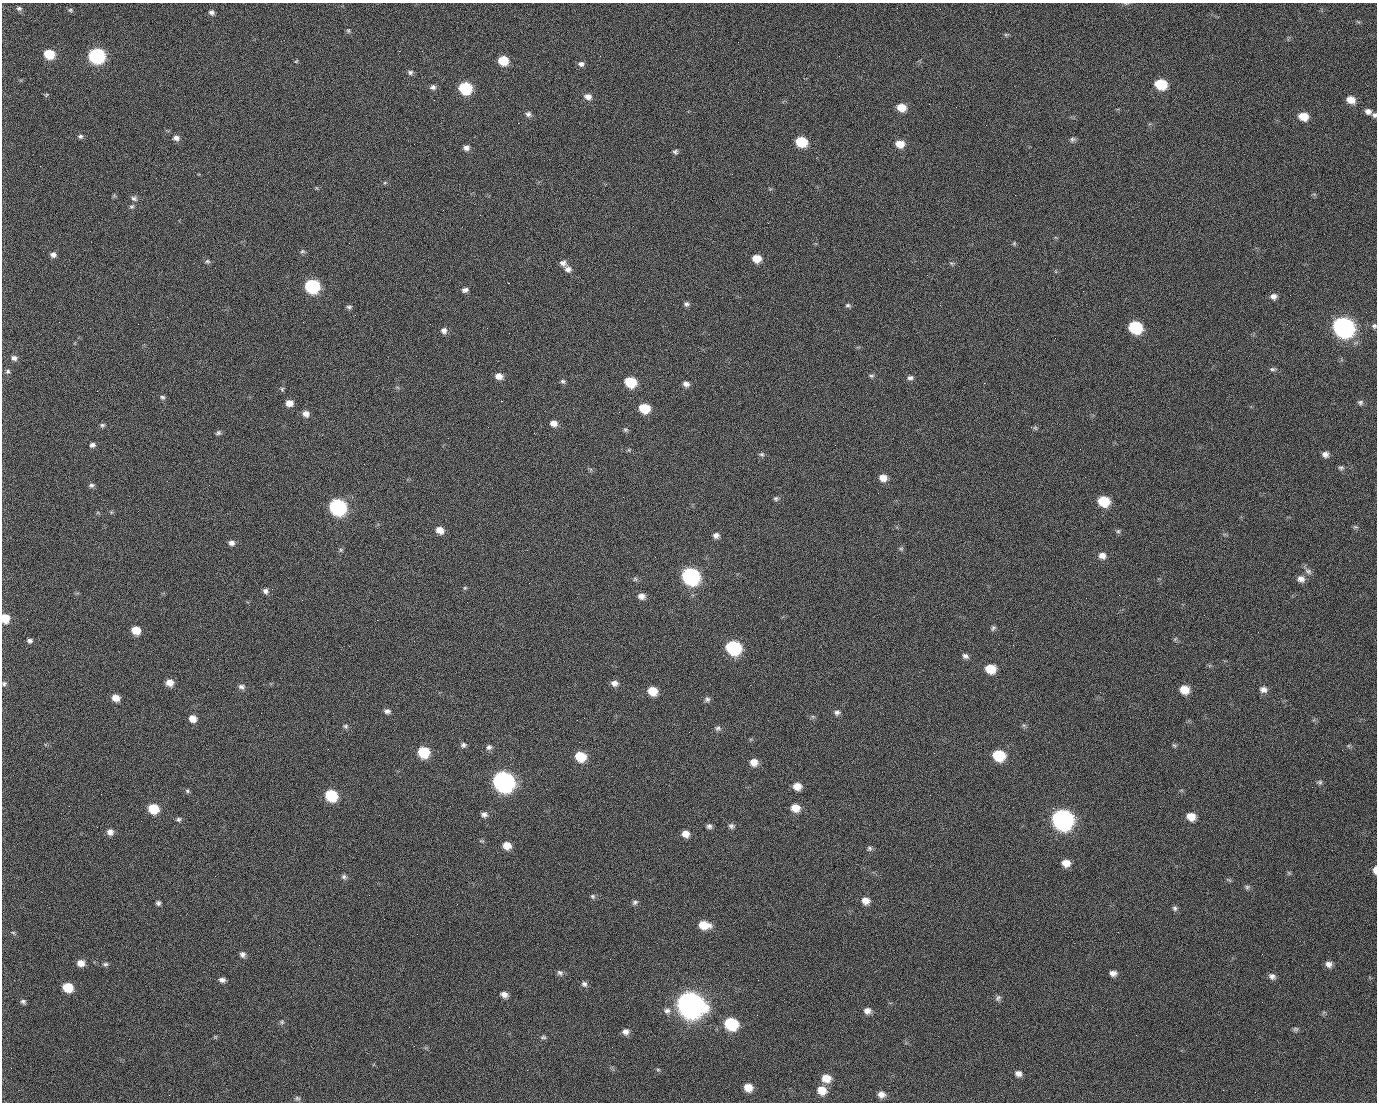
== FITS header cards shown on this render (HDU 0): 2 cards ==
NAXIS1  =                 1375 / length of data axis 1
NAXIS2  =                 1100 / length of data axis 2

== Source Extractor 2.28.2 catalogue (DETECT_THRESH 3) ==
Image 1375 x 1100 px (HDU 0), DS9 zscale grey, 1 PNG px = 1 image px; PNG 1379 x 1104 px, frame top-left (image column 1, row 1100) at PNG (2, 3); no overlay
Background 1520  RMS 32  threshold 97.5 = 3 sigma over >= 5 px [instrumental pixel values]
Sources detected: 220; all 220 listed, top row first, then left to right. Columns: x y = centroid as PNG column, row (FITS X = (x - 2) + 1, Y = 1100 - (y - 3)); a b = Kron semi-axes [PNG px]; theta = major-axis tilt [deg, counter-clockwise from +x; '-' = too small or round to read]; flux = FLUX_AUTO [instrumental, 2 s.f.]
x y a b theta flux
19 8 7 6 - 5.3e+03
71 12 4 3 - 6.7e+03
211 12 7 6 - 7.1e+03
990 12 2 2 - 2.0e+03
348 30 7 5 -89 3.7e+03
1006 35 7 4 0 3.1e+03
399 51 2 2 - 2.5e+04
49 54 8 7 - 7.1e+04
97 56 9 8 - 4.7e+05
296 61 6 4 30 2.3e+03
503 61 8 7 - 5.6e+04
581 64 8 7 - 8.0e+03
410 72 7 6 - 5.5e+03
1160 84 9 7 -14 9.7e+04
433 87 8 6 9 7.5e+03
465 88 8 7 - 1.7e+05
46 95 6 4 46 2.6e+03
588 97 9 7 -10 1.3e+04
498 99 2 2 - 1.3e+03
434 100 2 2 - 4.6e+03
1351 100 9 7 -22 2.4e+04
929 104 2 2 - 9.8e+02
901 107 8 7 - 3.3e+04
1368 111 8 7 - 1.1e+04
528 114 7 7 - 7.3e+03
1374 115 6 6 - 5.5e+03
1303 116 9 7 -15 3.4e+04
518 123 2 2 - 3.2e+04
80 136 7 6 - 5.2e+03
176 138 8 7 - 9.9e+03
1072 139 7 6 - 5.3e+03
801 142 8 7 - 8.6e+04
900 144 8 7 - 2.9e+04
466 148 7 6 - 9.2e+03
675 152 6 6 - 4.9e+03
1015 195 2 2 - 7.0e+03
134 198 8 7 - 6.9e+03
132 207 7 5 32 4.4e+03
480 215 2 2 - 1.0e+03
1014 243 5 5 - 3.1e+03
302 251 7 5 3 4.2e+03
53 255 6 6 - 8.5e+03
756 258 8 7 - 3.1e+04
207 261 7 5 0 4.3e+03
563 263 9 7 -30 9.1e+03
951 263 7 4 0 3.4e+03
568 269 9 7 -31 1.1e+04
927 275 2 2 - 1.0e+03
508 283 2 2 - 5.7e+04
312 286 8 8 - 2.9e+05
465 290 7 5 11 7.3e+03
1083 291 2 2 - 3.9e+03
1290 295 2 2 - 2.0e+03
1273 296 8 7 - 1.0e+04
686 304 7 6 - 6.0e+03
848 305 7 5 -12 4.5e+03
349 307 7 5 0 4.9e+03
59 322 2 2 - 1.4e+03
1287 324 2 2 - 1.2e+03
1374 326 6 6 - 4.5e+03
1135 327 9 8 - 1.7e+05
1343 327 10 9 - 1.3e+06
444 330 7 7 - 9.4e+03
14 358 8 6 -25 8.4e+03
1272 369 9 5 0 5.1e+03
8 371 7 6 - 5.2e+03
499 376 8 7 - 1.5e+04
871 376 8 5 -9 4.2e+03
910 378 9 6 7 6.6e+03
563 381 6 5 - 4.5e+03
630 382 8 7 - 8.7e+04
984 383 2 2 - 1.7e+04
686 384 7 6 - 9.7e+03
282 389 5 5 - 3.6e+03
97 391 2 2 - 1.4e+03
162 397 6 6 - 4.6e+03
501 401 3 2 - 5.9e+04
1360 402 8 7 - 5.8e+03
289 403 7 6 - 1.8e+04
644 408 8 7 - 6.5e+04
306 414 8 7 - 1.3e+04
554 423 8 6 -11 1.4e+04
102 425 6 6 - 4.4e+03
1035 428 7 5 -44 3.6e+03
625 430 6 6 - 3.9e+03
218 433 7 5 19 4.9e+03
534 433 2 2 - 1.2e+03
92 445 7 5 9 6.7e+03
629 450 6 4 -72 2.5e+03
761 454 8 6 -11 4.7e+03
1325 454 8 7 - 9.9e+03
1341 468 8 6 8 4.8e+03
883 478 8 7 - 1.9e+04
91 485 8 6 11 5.3e+03
623 497 2 2 - 3.4e+03
776 498 6 6 - 4.5e+03
1104 501 8 7 - 8.3e+04
338 507 9 8 - 5.3e+05
111 512 6 4 -73 2.5e+03
1355 527 7 5 -7 3.6e+03
440 530 9 7 -26 2.0e+04
1118 531 6 6 - 4.0e+03
716 535 8 7 - 8.8e+03
231 543 7 6 - 9.1e+03
901 549 6 5 - 3.8e+03
341 550 6 5 - 3.7e+03
1102 556 9 8 - 1.4e+04
655 557 2 2 - 1.0e+03
1308 571 10 7 -32 8.3e+03
690 576 10 8 -26 6.3e+05
635 579 6 6 - 4.2e+03
1301 579 9 8 - 1.2e+04
465 588 6 5 - 3.0e+03
265 591 7 6 - 7.4e+03
641 596 8 7 - 1.3e+04
5 618 8 7 - 3.8e+04
27 619 2 2 - 1.9e+03
377 620 2 2 - 1.3e+04
993 628 8 6 70 4.9e+03
136 630 7 6 - 3.7e+04
1175 639 7 4 44 2.8e+03
30 641 6 5 - 5.6e+03
414 641 2 2 - 9.2e+02
733 647 9 8 - 3.0e+05
965 656 8 6 -26 7.1e+03
990 669 9 8 - 4.3e+04
169 682 7 7 - 1.9e+04
614 683 9 7 -7 1.1e+04
4 684 7 5 80 4.4e+03
241 687 8 6 -13 7.6e+03
1184 690 8 7 - 3.6e+04
1263 690 10 7 -11 1.1e+04
652 691 8 7 - 4.2e+04
116 698 8 6 -19 1.9e+04
707 699 8 7 - 6.1e+03
387 711 8 6 -7 6.9e+03
837 712 8 7 - 7.1e+03
813 717 6 4 -19 3.5e+03
193 719 8 7 - 1.9e+04
1024 725 6 4 17 3.6e+03
345 726 8 6 -8 4.6e+03
718 728 8 7 - 5.9e+03
463 745 8 6 42 6.3e+03
1174 745 8 4 -53 3.3e+03
489 747 8 7 - 7.2e+03
423 752 8 8 - 9.1e+04
934 753 3 2 - 2.0e+03
999 755 9 8 - 1.1e+05
580 756 9 7 -21 6.6e+04
754 762 8 8 - 2.0e+04
503 781 10 9 - 1.4e+06
1320 782 7 6 - 4.6e+03
797 786 8 7 - 2.1e+04
187 791 6 5 - 3.8e+03
101 794 2 2 - 2.7e+03
331 795 8 7 - 1.3e+05
930 795 2 2 - 8.8e+03
795 808 9 7 -19 2.8e+04
1053 808 2 2 - 1.8e+04
153 809 8 7 - 6.8e+04
484 814 8 6 -8 8.0e+03
1191 816 8 7 - 2.8e+04
178 819 7 5 11 4.9e+03
1062 819 10 9 - 1.4e+06
709 826 6 6 - 6.5e+03
731 826 7 6 - 6.1e+03
110 832 8 8 - 1.2e+04
685 834 8 7 - 1.8e+04
507 845 7 7 - 2.4e+04
869 848 7 6 - 4.9e+03
1066 863 9 7 -15 2.1e+04
1375 870 8 4 -90 1.2e+04
1289 873 6 4 -45 3.0e+03
344 877 7 6 - 5.7e+03
1229 880 9 3 -29 2.5e+03
1247 887 7 6 - 4.8e+03
593 896 7 7 - 4.8e+03
865 901 9 7 -21 1.8e+04
635 902 8 6 28 6.0e+03
158 903 6 5 - 5.4e+03
457 904 3 2 - 1.7e+03
1175 908 8 7 - 5.5e+03
229 921 2 2 - 8.9e+02
704 925 12 8 -10 4.1e+04
1118 932 2 2 - 2.9e+03
13 933 6 4 -31 3.0e+03
242 954 7 7 - 8.3e+03
610 959 2 2 - 2.6e+03
81 963 8 7 - 1.6e+04
105 964 8 5 1 5.0e+03
1329 964 8 7 - 1.1e+04
560 973 9 7 -28 6.7e+03
1113 973 8 6 -9 1.1e+04
1272 976 8 7 - 8.5e+03
222 980 8 6 -11 8.2e+03
758 980 2 2 - 2.1e+03
584 984 8 7 - 7.4e+03
68 987 8 7 - 5.5e+04
504 995 8 6 -23 1.1e+04
998 998 9 7 52 6.3e+03
23 1002 7 6 - 5.2e+03
690 1005 12 10 -24 3.2e+06
667 1011 9 9 - 1.0e+04
867 1011 8 7 - 1.2e+04
282 1022 6 6 - 4.3e+03
731 1024 9 8 - 1.8e+05
1295 1029 7 5 0 4.4e+03
625 1032 8 8 - 1.1e+04
1136 1035 2 2 - 1.1e+03
215 1037 6 4 44 2.7e+03
543 1037 8 5 0 4.5e+03
527 1070 2 2 - 9.8e+02
658 1070 6 4 0 2.9e+03
1018 1073 8 7 - 1.0e+04
826 1078 9 8 - 3.3e+04
748 1087 8 7 - 2.7e+04
822 1090 9 8 - 3.3e+04
881 1094 8 7 - 1.4e+04
169 1095 2 2 - 6.2e+03
297 1098 8 5 -16 4.7e+03
At the frame edge (FLAGS 8, measured only in part): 4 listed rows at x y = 1374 115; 1374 326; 5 618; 1375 870